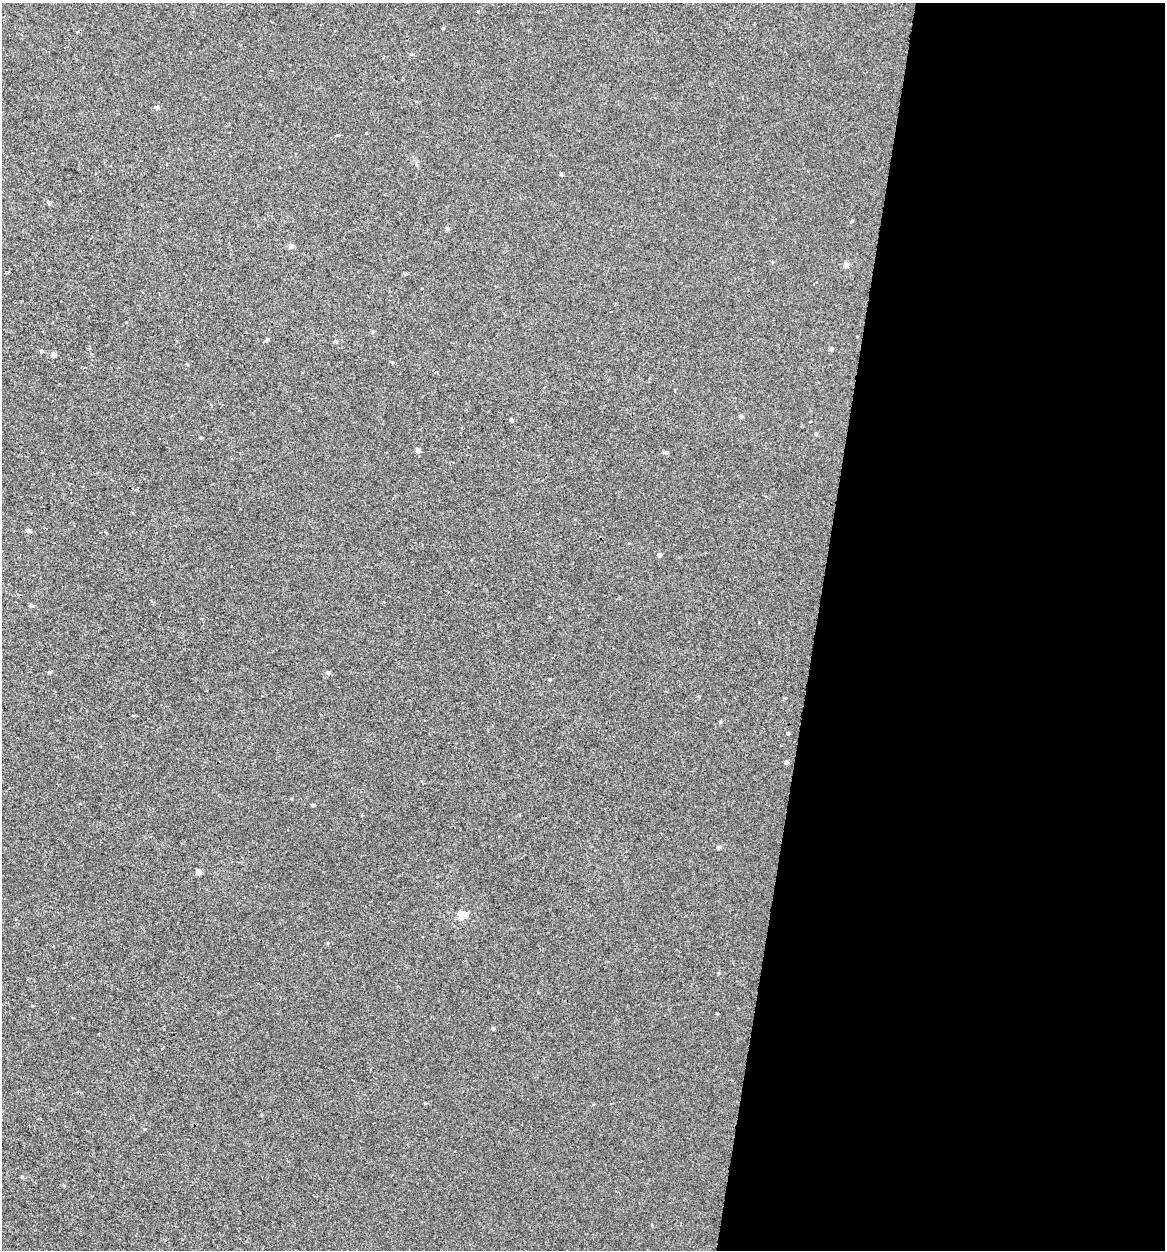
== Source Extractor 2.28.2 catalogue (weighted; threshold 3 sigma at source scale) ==
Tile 12 of 4 x 4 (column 4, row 3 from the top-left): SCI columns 3763-4925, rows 1271-2518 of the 5257 x 5027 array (HDU 1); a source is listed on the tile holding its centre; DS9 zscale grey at full resolution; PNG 1167 x 1252 px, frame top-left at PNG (2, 3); no overlay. Shown black and unused: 30% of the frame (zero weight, under 3 of 4 exposures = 4% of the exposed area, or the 3 px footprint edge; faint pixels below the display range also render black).
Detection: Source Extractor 2.28.2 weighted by HDU 2 'WHT'; one run over the whole footprint, this tile lists its part. Background -2.61e-04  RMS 0.0026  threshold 0.0118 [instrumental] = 3 sigma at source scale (4.5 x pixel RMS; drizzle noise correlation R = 1.50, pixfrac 1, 0.0396/0.0396 arcsec/px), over >= 5 px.
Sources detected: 32; all 32 listed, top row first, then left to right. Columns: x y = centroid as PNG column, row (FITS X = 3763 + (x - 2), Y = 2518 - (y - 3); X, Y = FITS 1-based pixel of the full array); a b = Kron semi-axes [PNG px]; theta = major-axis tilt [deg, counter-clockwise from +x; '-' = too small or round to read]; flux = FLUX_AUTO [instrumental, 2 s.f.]
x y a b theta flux
157 107 6 5 - 0.49
49 203 5 5 - 0.4
852 221 5 3 - 0.24
447 229 5 4 - 0.44
291 246 5 5 - 1
846 265 5 5 - 1.3
405 274 5 4 - 0.34
373 331 5 3 - 0.29
267 339 5 4 - 0.36
336 341 6 4 -1 0.37
831 349 5 4 - 0.55
42 351 5 4 - 0.37
54 355 5 5 - 1.2
741 416 4 4 - 0.64
511 420 4 4 - 0.59
816 434 5 4 - 0.4
201 438 4 3 - 0.24
418 450 5 4 - 1.1
666 452 5 4 - 0.5
28 531 5 5 - 0.71
660 555 5 5 - 0.66
31 606 5 4 - 0.48
328 673 5 5 - 0.57
720 722 5 4 - 0.29
788 733 5 3 - 0.35
786 762 4 4 - 0.75
313 805 4 3 - 0.46
718 847 5 4 - 0.62
199 872 5 4 - 1.6
463 915 5 5 - 8.6
717 1013 4 2 - 0.17
493 1029 4 4 - 0.43
Unlisted compact peaks at least as high as the median listed source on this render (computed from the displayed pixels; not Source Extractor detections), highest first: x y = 338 135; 22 1177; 561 174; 49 672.